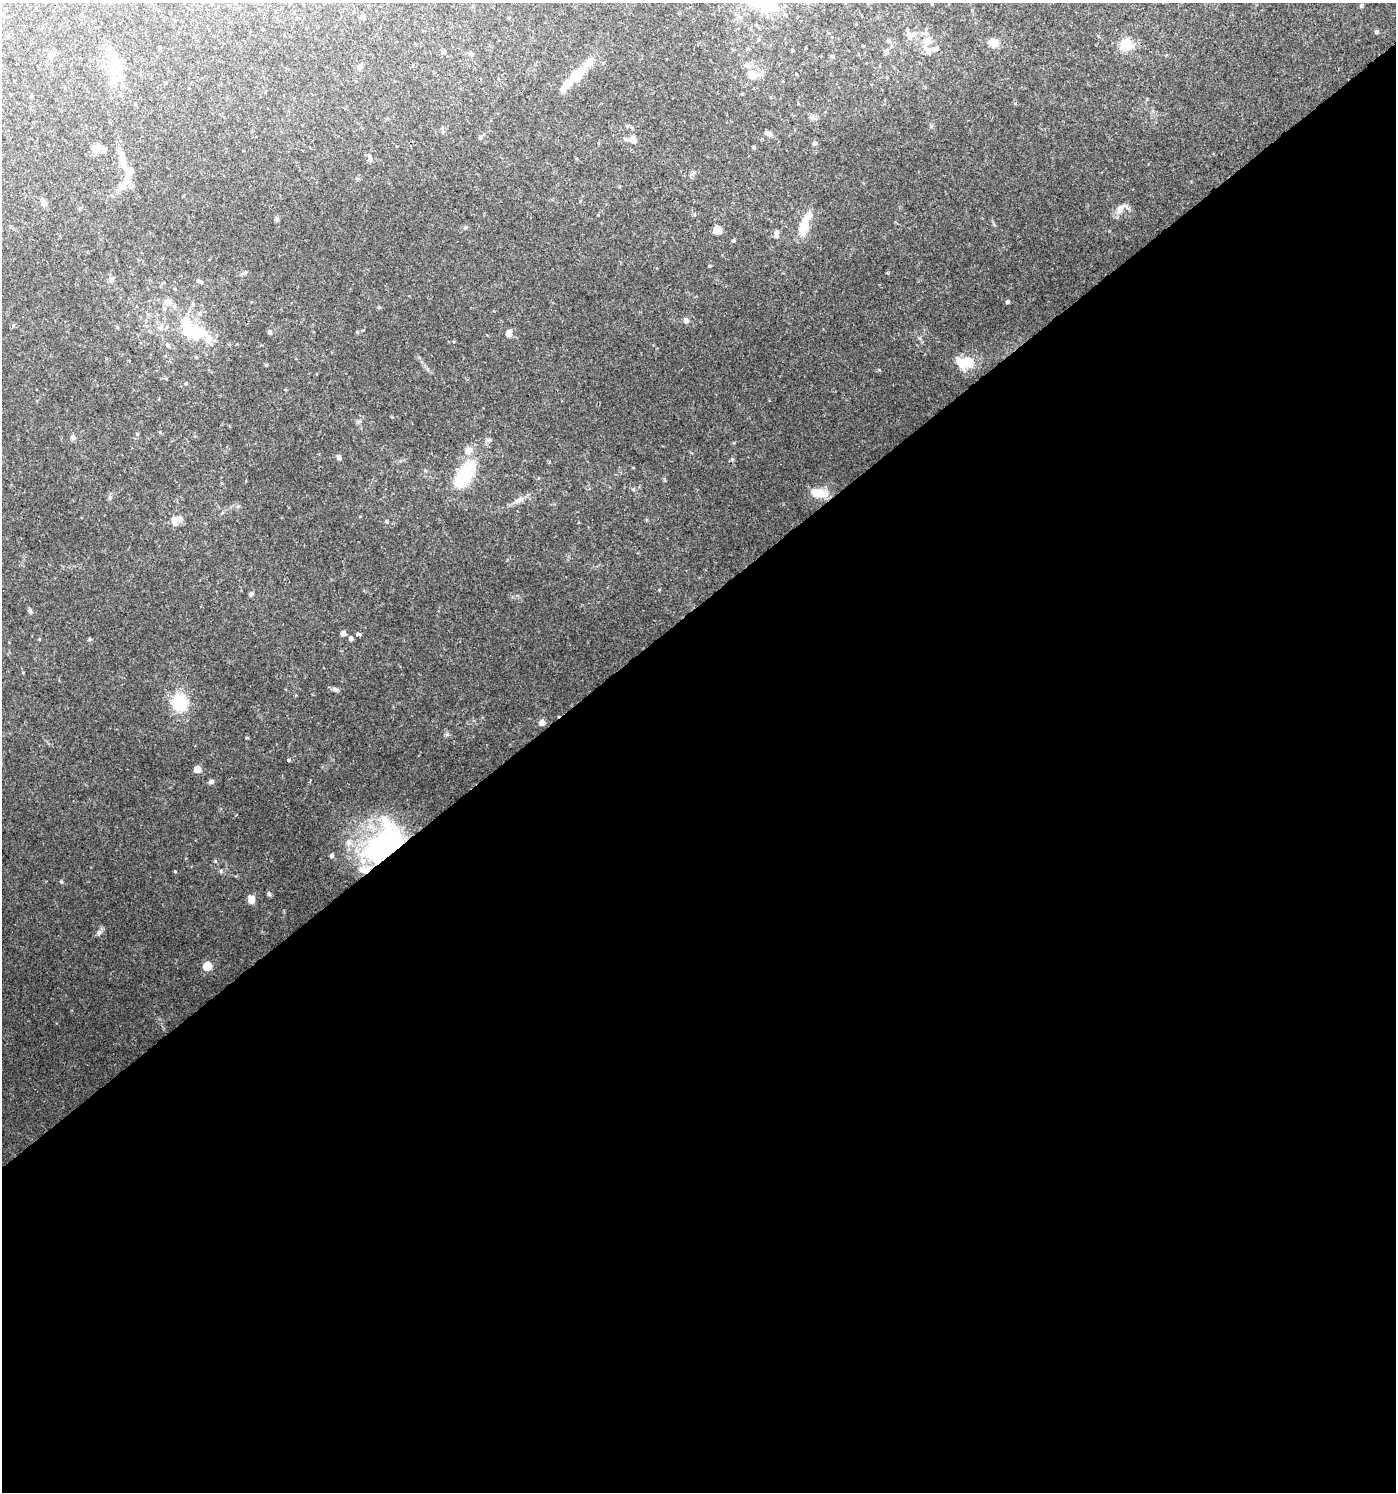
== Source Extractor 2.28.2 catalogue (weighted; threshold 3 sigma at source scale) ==
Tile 15 of 4 x 4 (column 3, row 4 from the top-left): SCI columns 2920-4313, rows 4-1493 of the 5901 x 5965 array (HDU 1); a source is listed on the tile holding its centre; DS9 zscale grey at full resolution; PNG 1398 x 1494 px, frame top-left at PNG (2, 3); no overlay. Shown black and unused: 60% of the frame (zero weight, under 2 of 3 exposures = <1% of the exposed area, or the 3 px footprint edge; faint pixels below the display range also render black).
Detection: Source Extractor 2.28.2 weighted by HDU 2 'WHT'; one run over the whole footprint, this tile lists its part. Background 0.0748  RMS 0.0061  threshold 0.0276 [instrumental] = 3 sigma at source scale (4.5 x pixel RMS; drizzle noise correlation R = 1.50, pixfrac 1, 0.0396/0.0396 arcsec/px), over >= 5 px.
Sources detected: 94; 5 inside a brighter object's white glare — not listed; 12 inside a brighter listed object's ellipse — not listed separately; the other 77 listed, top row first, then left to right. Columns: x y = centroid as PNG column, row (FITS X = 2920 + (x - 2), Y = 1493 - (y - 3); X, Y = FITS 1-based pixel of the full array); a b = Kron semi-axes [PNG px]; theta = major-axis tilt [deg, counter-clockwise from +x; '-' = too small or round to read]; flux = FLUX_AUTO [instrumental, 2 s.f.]
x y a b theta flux
763 3 14 10 -87 10
1361 6 5 4 - 0.75
2 14 5 5 - 0.99
363 16 5 4 - 2
1376 32 6 4 -88 0.8
913 35 17 6 45 3.4
888 41 5 5 - 0.93
929 41 16 8 -84 5.5
993 43 10 8 -19 5.5
1126 45 6 6 - 49
748 49 4 4 - 0.8
792 50 5 3 - 0.51
886 52 7 4 -45 1
471 54 6 5 - 1.2
51 57 5 5 - 1.1
747 65 9 7 -23 2.2
118 66 13 6 -54 3.9
359 67 6 6 - 1.9
576 75 23 11 43 11
752 75 11 9 -42 6.5
813 117 9 6 -1 1.8
768 133 8 6 -1 1.8
480 137 6 4 70 0.94
633 139 6 5 - 5.7
814 143 6 5 - 1
754 147 5 4 - 0.75
98 148 8 8 - 3.2
369 160 7 4 -90 1.1
123 162 16 8 -71 6.2
122 185 15 10 37 5.9
44 204 8 6 -49 1.7
1120 209 13 8 68 3.7
804 226 20 8 76 13
717 230 7 7 - 5.3
776 235 7 5 -76 1.3
888 273 3 3 - 1.1
111 279 7 4 0 1.1
200 281 10 4 -33 1.1
168 301 9 8 - 3.4
1007 302 5 4 - 0.7
379 307 5 4 - 0.7
686 320 7 6 - 1.8
117 327 4 3 - 0.61
161 328 8 7 - 2.4
191 331 27 18 -33 24
270 332 5 4 - 1.4
509 333 5 5 - 5.1
168 346 6 4 -59 1.1
961 363 25 12 -11 11
266 365 5 3 - 0.58
186 384 5 3 - 0.57
73 437 6 5 - 1.8
488 440 7 4 -19 1
339 457 6 5 - 1.6
732 459 5 4 - 0.78
465 474 40 17 61 27
819 493 21 10 -11 9.1
519 500 11 4 32 2.2
175 520 13 9 -87 4
251 594 5 4 - 1.6
30 611 6 4 -88 1.1
343 633 4 4 - 3.1
358 634 4 3 - 5.8
351 638 5 4 - 1.6
90 639 5 3 - 0.63
180 702 8 7 - 44
542 722 5 5 - 3.9
246 738 3 3 - 0.78
288 760 3 3 - 2.1
197 769 5 5 - 6.4
211 782 7 5 14 1.5
385 846 55 32 43 98
332 856 5 5 - 1.2
269 894 6 5 - 1
251 899 9 7 88 4
99 932 8 5 73 1.5
207 966 5 5 - 17
Overlapping masked pixels (flux is a lower limit): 1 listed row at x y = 385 846
Isophote crosses this tile's border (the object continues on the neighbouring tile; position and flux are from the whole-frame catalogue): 2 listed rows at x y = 763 3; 2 14
Unlisted compact peaks at least as high as the median listed source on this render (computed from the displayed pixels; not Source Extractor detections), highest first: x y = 61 881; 447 734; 221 871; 335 689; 215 861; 175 872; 357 332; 709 266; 359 421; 659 590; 633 489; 386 521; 931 126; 1015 103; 23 672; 137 434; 919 338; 994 224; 238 506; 466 227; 39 639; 110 497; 734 443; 428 369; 296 695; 160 432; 277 218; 598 215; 549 462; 694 172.